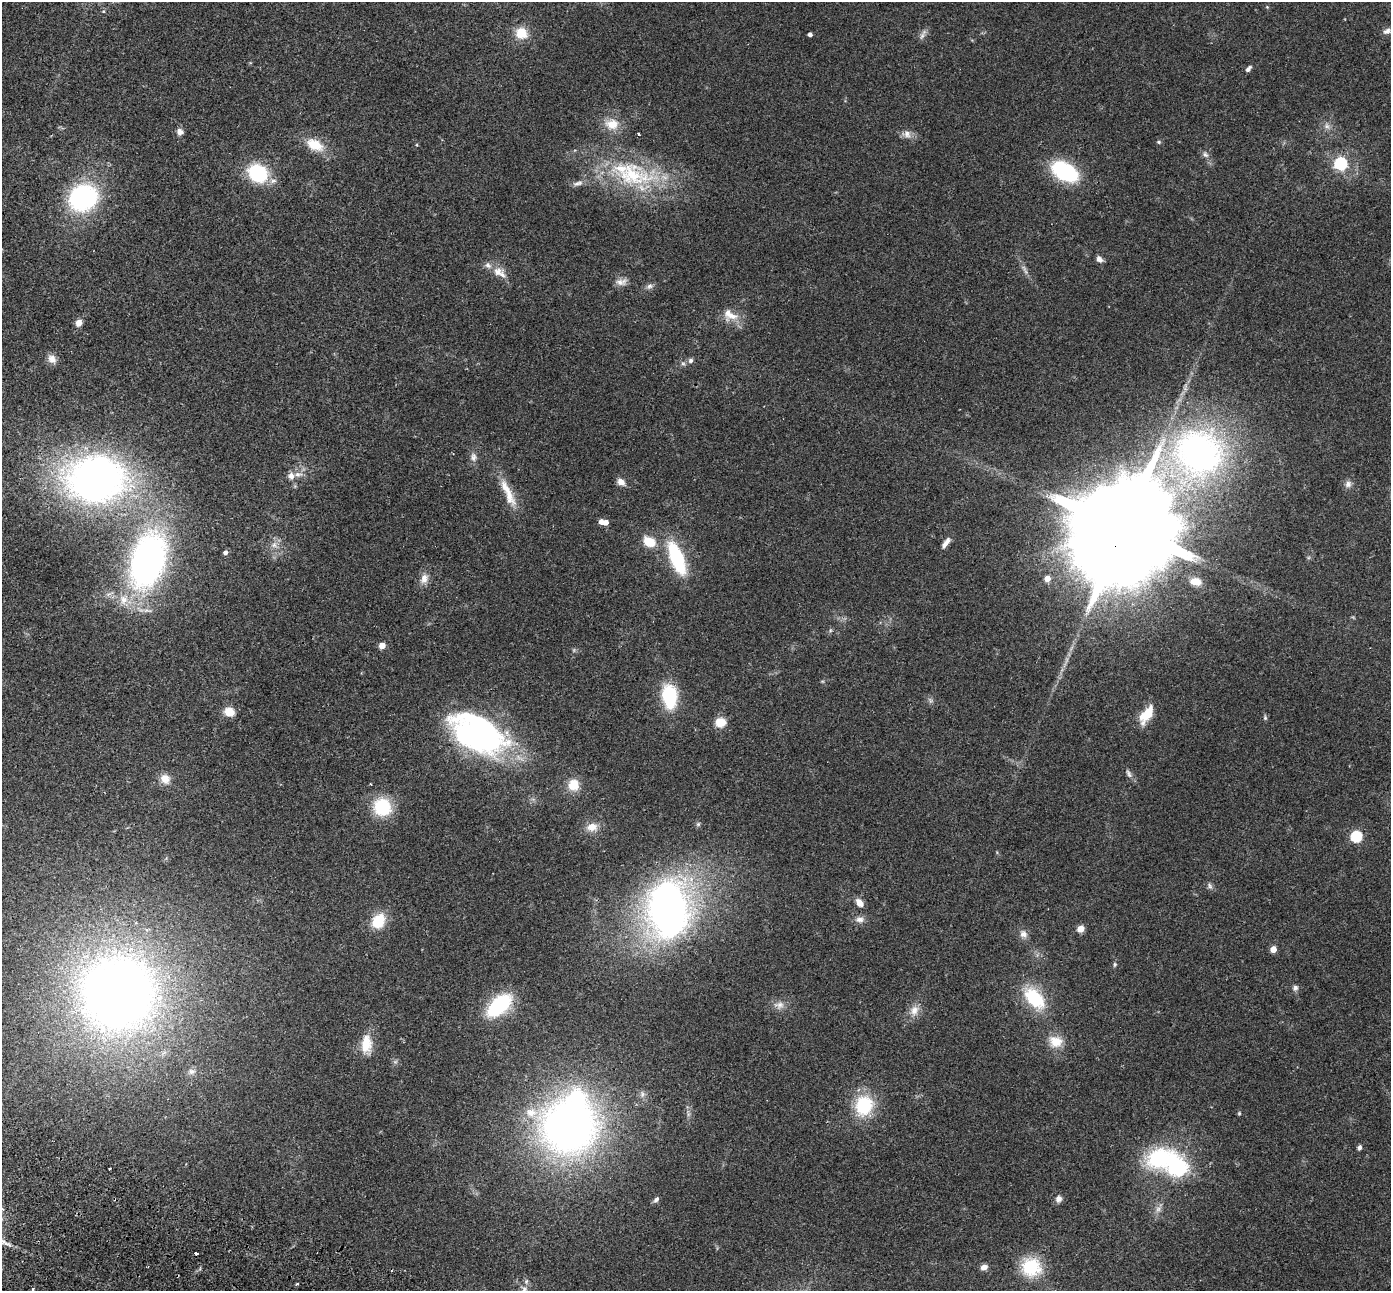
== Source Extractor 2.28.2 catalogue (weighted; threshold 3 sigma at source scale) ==
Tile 7 of 4 x 4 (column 3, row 2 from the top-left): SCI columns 2804-4192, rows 2774-4062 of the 5610 x 5679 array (HDU 1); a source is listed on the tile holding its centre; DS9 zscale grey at full resolution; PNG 1393 x 1293 px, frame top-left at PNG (2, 2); no overlay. Shown black and unused: <1% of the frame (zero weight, under 2 of 3 exposures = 3% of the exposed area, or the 3 px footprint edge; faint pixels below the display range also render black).
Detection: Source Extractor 2.28.2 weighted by HDU 2 'WHT'; one run over the whole footprint, this tile lists its part. Background 0.109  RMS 0.0092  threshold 0.0414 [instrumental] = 3 sigma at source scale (4.5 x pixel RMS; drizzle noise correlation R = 1.50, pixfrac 1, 0.05/0.05 arcsec/px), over >= 5 px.
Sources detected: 108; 3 too faint to see at this stretch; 3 inside a brighter object's white glare — not listed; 8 inside a brighter listed object's ellipse — not listed separately; the other 94 listed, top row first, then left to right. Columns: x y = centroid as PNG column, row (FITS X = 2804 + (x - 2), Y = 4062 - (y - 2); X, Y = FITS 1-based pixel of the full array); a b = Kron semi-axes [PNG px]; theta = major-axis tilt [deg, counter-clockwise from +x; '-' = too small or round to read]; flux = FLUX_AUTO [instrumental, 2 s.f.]
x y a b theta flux
1387 31 10 7 26 3.3
521 33 11 10 - 19
810 34 4 4 - 3.8
923 35 17 5 62 3.4
1248 69 8 5 49 3
612 124 19 14 -2 14
1327 126 9 7 -41 3.8
180 132 8 8 - 4.5
639 134 3 2 - 1.1
907 134 11 10 - 5.6
1159 142 6 5 - 1.4
315 145 23 13 -27 21
417 145 5 3 - 0.73
1205 154 9 6 -33 3.1
1340 163 6 6 - 120
1064 171 22 13 -30 98
258 173 18 15 -38 62
631 175 68 33 -9 100
83 198 26 23 22 130
1099 259 8 6 -47 4.1
498 272 17 11 16 8.4
621 282 16 9 6 5.7
649 286 9 7 48 3.1
730 315 23 14 -31 14
79 323 8 7 - 5.2
52 359 11 9 -48 6.4
691 361 6 6 - 2.6
683 363 6 5 - 1.9
1199 452 49 44 -27 330
473 457 12 7 -88 4.4
298 474 12 7 -3 5.5
96 479 46 37 6 530
621 482 9 7 -40 6.5
1348 484 10 9 - 4.1
509 495 35 12 -68 18
601 522 4 4 - 5.6
605 522 4 4 - 8.2
1124 526 46 20 63 47000
649 542 12 8 -28 20
946 543 15 5 54 5.3
274 545 9 9 - 5.2
225 552 5 4 - 3.2
677 558 27 11 -69 80
148 560 55 32 73 330
1047 578 4 4 - 9.8
424 579 14 9 75 7
1195 582 12 8 -5 12
382 646 5 4 - 15
670 696 26 16 -86 50
229 712 10 8 -26 13
1145 716 18 12 66 18
1265 718 6 5 - 1.6
720 722 12 10 9 12
473 737 61 34 -59 170
1129 773 14 6 -61 3.4
165 779 13 12 - 9
371 784 3 2 - 0.61
573 785 11 10 - 18
382 807 16 15 - 47
592 827 15 10 9 9.9
1356 836 5 5 - 91
1210 886 9 6 -61 2.5
860 903 10 6 -51 7.4
668 909 52 38 89 450
860 919 13 8 -2 5
378 921 17 13 59 25
1080 929 5 4 - 19
1023 934 11 10 - 5.3
1273 949 5 4 - 14
1115 964 7 5 89 1.5
1295 988 8 7 - 2.8
118 992 74 73 - 870
1034 998 29 17 -48 47
499 1005 24 13 43 77
779 1005 15 10 1 6.9
914 1010 15 11 69 8.8
1056 1041 18 15 -14 16
366 1044 24 13 87 19
192 1072 10 8 0 4
864 1105 20 17 72 51
1239 1113 5 4 - 1
569 1126 53 50 30 530
1359 1147 6 5 - 2.4
1159 1158 28 20 14 86
1177 1167 7 7 - 470
1059 1199 9 7 68 4.2
656 1200 8 5 53 2.7
1158 1209 7 7 - 3.2
196 1253 3 3 - 3.1
984 1267 6 5 - 6.3
1031 1267 21 20 - 42
297 1284 4 3 - 1.1
33 1289 3 3 - 2.6
524 1290 13 6 51 5.9
Overlapping masked pixels (flux is a lower limit): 1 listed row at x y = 1124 526
Isophote crosses this tile's border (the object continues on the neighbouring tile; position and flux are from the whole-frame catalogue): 2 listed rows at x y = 33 1289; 524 1290